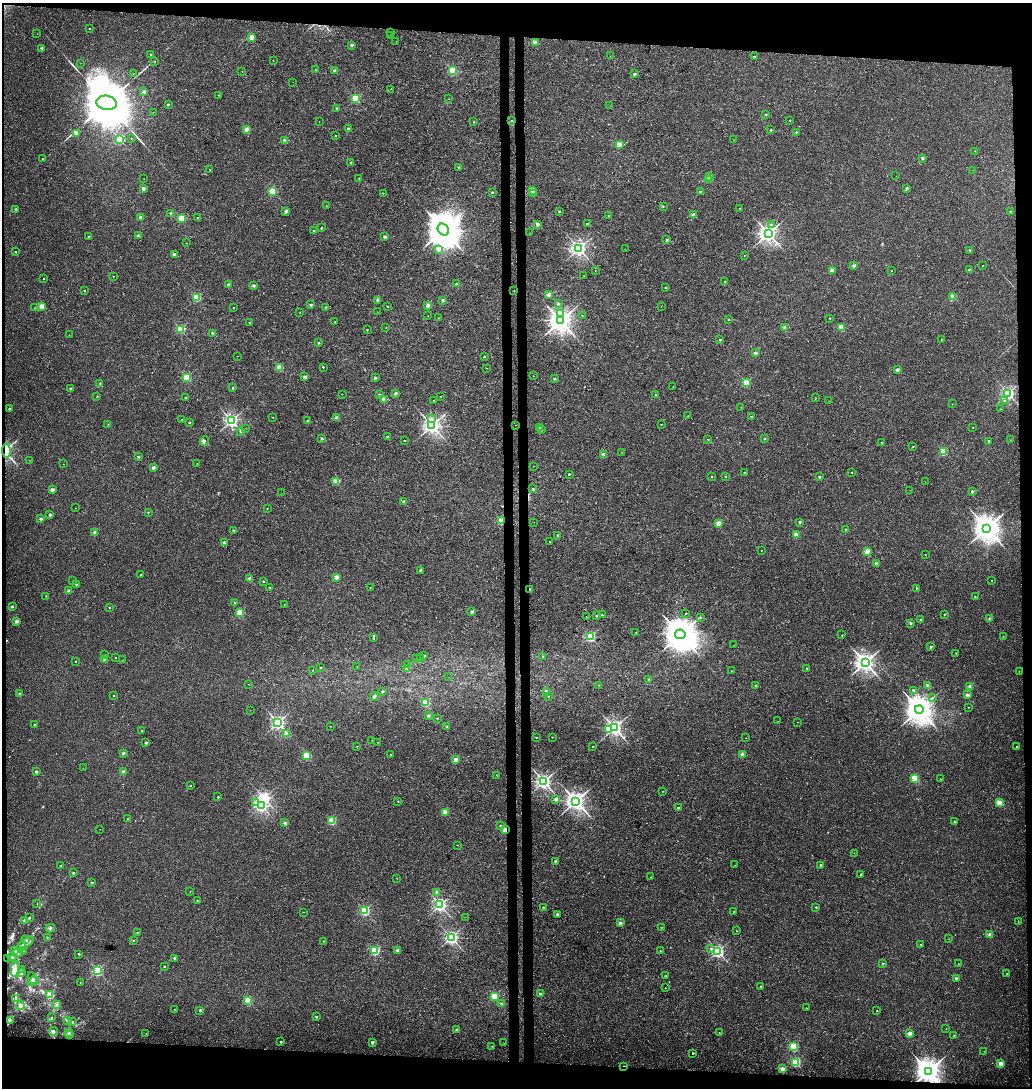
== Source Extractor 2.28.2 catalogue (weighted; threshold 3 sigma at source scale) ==
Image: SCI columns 271-4387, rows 13-4355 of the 4656 x 4358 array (HDU 1 of 3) = the unmasked area's bounding box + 8 px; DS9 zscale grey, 4 x 4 block average (1 PNG px = mean of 4 x 4 image px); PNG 1034 x 1090 px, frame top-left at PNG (2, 3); each listed source drawn as its Kron ellipse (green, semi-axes under 4 px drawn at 4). Shown black and unused: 9% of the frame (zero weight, under 3 of 4 exposures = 5% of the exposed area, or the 3 px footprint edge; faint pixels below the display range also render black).
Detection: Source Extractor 2.28.2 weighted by HDU 2 'WHT'. Background 0.0327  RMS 0.0043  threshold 0.0193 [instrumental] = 3 sigma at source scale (4.5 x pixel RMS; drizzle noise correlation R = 1.50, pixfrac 1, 0.0396/0.0396 arcsec/px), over >= 5 px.
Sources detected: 519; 3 too faint to see at this stretch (4 x 4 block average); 1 inside a brighter object's white glare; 5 cosmic-ray / hot-pixel residue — neither listed nor drawn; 7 coinciding with a brighter row at this scale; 9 inside a brighter listed object's ellipse — not listed separately; the other 494 listed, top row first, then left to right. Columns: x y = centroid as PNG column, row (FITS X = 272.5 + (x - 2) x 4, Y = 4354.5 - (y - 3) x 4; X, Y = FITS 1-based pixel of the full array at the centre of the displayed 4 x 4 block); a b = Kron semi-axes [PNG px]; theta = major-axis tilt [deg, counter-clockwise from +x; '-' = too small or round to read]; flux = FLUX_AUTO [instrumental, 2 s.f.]
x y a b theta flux
89 29 2 2 - 1.4
391 32 2 2 - 0.48
37 34 2 2 - 0.47
391 35 2 2 - 1.4
252 37 2 2 - 58
396 41 2 2 - 0.28
535 42 2 2 - 49
352 45 2 2 - 12
42 48 2 2 - 21
151 54 2 2 - 3.8
610 56 2 2 - 0.43
754 57 2 2 - 7.2
273 60 2 2 - 0.58
155 61 2 2 - 1.4
81 63 2 2 - 0.46
316 70 2 2 - 1
242 71 2 2 - 0.57
335 71 2 2 - 15
452 71 2 2 - 190
133 73 2 2 - 0.43
635 74 2 2 - 9.1
293 82 2 2 - 0.4
390 89 2 2 - 38
144 92 2 2 - 19
219 95 2 2 - 2.4
356 98 2 2 - 180
448 99 2 2 - 0.34
107 103 10 7 -10 25000
168 104 2 2 - 6.2
610 105 2 2 - 0.47
337 108 2 2 - 6.1
153 112 2 2 - 0.83
766 114 2 2 - 3.4
512 121 2 2 - 3.8
790 121 2 2 - 1.5
319 122 2 2 - 0.5
474 122 2 2 - 1.5
247 129 2 2 - 35
348 129 2 2 - 5
771 130 2 2 - 5.7
796 132 2 2 - 3.4
76 133 2 2 - 32
335 136 2 2 - 1.6
131 138 2 2 - 1.4
120 139 2 2 - 210
285 140 2 2 - 28
734 140 2 2 - 0.5
619 144 2 2 - 51
975 151 2 2 - 1
922 158 2 2 - 11
42 159 2 2 - 0.73
350 163 2 2 - 1.7
459 167 2 2 - 5.5
210 169 2 2 - 1.3
973 170 2 2 - 0.86
710 176 2 2 - 11
896 176 2 2 - 0.59
359 178 2 2 - 0.78
144 179 2 2 - 0.68
708 179 2 2 - 43
143 188 2 2 - 24
907 188 2 2 - 14
272 191 2 2 - 180
532 191 2 2 - 71
492 192 2 2 - 5.5
700 192 2 2 - 16
383 193 2 2 - 1.4
534 193 2 2 - 1.3
326 206 2 2 - 1.5
663 206 2 2 - 3.5
740 208 2 2 - 3.1
16 209 2 2 - 7.3
286 211 2 2 - 12
559 211 2 2 - 2.4
1011 212 2 2 - 8.9
171 213 2 2 - 5.7
693 215 2 2 - 31
609 216 2 2 - 1.3
140 217 2 2 - 27
182 218 2 2 - 140
198 218 2 2 - 2.2
587 223 2 2 - 4.3
537 224 2 2 - 21
772 225 2 2 - 1.3
321 228 2 2 - 3.3
443 230 6 5 - 6400
314 231 2 2 - 6.7
529 233 2 2 - 0.71
768 233 2 2 - 1200
138 235 2 2 - 12
89 237 2 2 - 8
385 237 2 2 - 13
667 240 2 2 - 10
187 243 2 2 - 0.91
579 248 2 2 - 850
625 249 2 2 - 0.47
439 250 2 2 - 48
970 250 2 2 - 5.6
16 252 2 2 - 3.4
174 254 2 2 - 23
744 255 2 2 - 1.1
854 266 2 2 - 16
982 266 2 2 - 0.68
595 270 2 2 - 0.84
832 270 2 2 - 44
969 270 2 2 - 8
891 271 2 2 - 0.6
584 275 2 2 - 0.37
113 276 2 2 - 1.2
43 278 2 2 - 1.2
725 282 2 2 - 1.9
457 284 2 2 - 13
229 285 2 2 - 18
253 285 2 2 - 12
665 288 2 2 - 4.4
84 290 2 2 - 3.1
514 291 2 2 - 0.66
549 295 2 2 - 33
197 297 2 2 - 150
953 297 2 2 - 62
378 300 2 2 - 20
443 300 2 2 - 9.1
558 303 2 2 - 5.6
311 305 2 2 - 16
428 305 2 2 - 31
42 306 2 2 - 66
387 306 2 2 - 2.2
661 306 2 2 - 0.38
326 307 2 2 - 4.2
35 308 2 2 - 0.95
234 308 2 2 - 2
300 312 2 2 - 0.84
377 312 2 2 - 0.42
561 313 4 3 - 6.1
582 315 2 2 - 1.3
428 316 2 2 - 0.65
438 318 2 2 - 0.62
830 318 2 2 - 2.6
728 320 2 2 - 0.63
560 321 3 3 - 2200
335 322 2 2 - 2.2
249 323 2 2 - 1.4
785 327 2 2 - 34
841 327 2 2 - 95
386 328 2 2 - 0.8
180 329 2 2 - 180
367 330 2 2 - 3.1
213 333 2 2 - 10
69 335 2 2 - 0.65
941 339 2 2 - 2.3
720 340 2 2 - 7.4
319 343 2 2 - 6
755 353 2 2 - 20
237 356 2 2 - 0.32
484 357 2 2 - 3.1
279 367 2 2 - 100
323 367 2 2 - 2.8
487 368 2 2 - 0.6
897 370 2 2 - 16
533 376 2 2 - 0.58
305 377 2 2 - 22
187 378 2 2 - 160
375 378 2 2 - 15
554 379 2 2 - 7.7
746 383 2 2 - 150
99 384 2 2 - 1.8
673 387 2 2 - 0.38
70 388 2 2 - 5.7
233 388 2 2 - 4.2
396 393 2 2 - 16
1008 393 2 2 - 500
342 394 2 2 - 0.46
379 394 2 2 - 5
655 395 2 2 - 1.5
441 396 2 2 - 0.8
97 397 2 2 - 1.3
185 398 2 2 - 3.1
815 398 2 2 - 1.4
384 399 2 2 - 46
433 401 2 2 - 2.7
829 401 2 2 - 0.38
1004 401 2 2 - 3.7
952 404 2 2 - 0.9
741 408 2 2 - 0.88
9 409 2 2 - 5.1
1000 409 2 2 - 0.97
688 416 2 2 - 2.4
273 417 2 2 - 1
751 417 2 2 - 5.6
337 418 2 2 - 33
181 419 2 2 - 2.4
432 419 4 2 - 3.6
231 420 2 2 - 660
308 420 2 2 - 2.6
189 422 2 2 - 8.2
108 424 2 2 - 0.89
661 424 2 2 - 1.5
432 425 2 2 - 1100
515 425 2 2 - 0.6
246 428 2 2 - 0.48
539 428 2 2 - 26
973 428 2 2 - 1.3
541 430 2 2 - 3.6
241 432 2 2 - 3.5
387 437 2 2 - 3
322 438 2 2 - 8.8
708 439 2 2 - 1.2
764 439 2 2 - 3.5
404 440 2 2 - 1.6
1010 440 2 2 - 0.7
204 441 5 3 - 4.9
989 441 2 2 - 9.3
881 442 2 2 - 3.1
913 446 2 2 - 3.6
6 451 6 3 -87 55
943 451 2 2 - 150
622 452 2 2 - 0.4
603 455 2 2 - 44
138 457 2 2 - 11
29 460 2 2 - 0.87
64 464 2 2 - 0.37
197 464 2 2 - 0.87
533 466 2 2 - 0.83
153 467 2 2 - 23
851 472 2 2 - 1.4
744 473 2 2 - 2.1
569 474 2 2 - 4.3
725 476 2 2 - 1.6
711 477 2 2 - 2.8
819 477 2 2 - 8.8
336 481 2 2 - 89
925 482 2 2 - 0.36
533 489 2 2 - 3.8
52 490 2 2 - 28
910 490 2 2 - 0.37
972 492 2 2 - 14
281 493 2 2 - 0.54
404 501 2 2 - 18
75 508 2 2 - 0.6
267 508 2 2 - 1.9
148 512 2 2 - 2.6
50 515 2 2 - 13
41 519 2 2 - 10
501 521 2 2 - 110
534 522 2 2 - 0.46
800 522 2 2 - 7.3
718 523 2 2 - 55
987 528 4 4 - 2900
233 530 2 2 - 5.9
846 530 2 2 - 6.6
95 533 2 2 - 40
557 535 2 2 - 3.6
796 535 2 2 - 52
550 542 2 2 - 4.6
224 543 2 2 - 20
761 550 2 2 - 0.67
867 551 2 2 - 54
925 554 2 2 - 0.7
876 564 2 2 - 28
420 570 2 2 - 13
140 575 2 2 - 3.8
336 577 2 2 - 33
249 579 2 2 - 42
73 581 2 2 - 1.3
263 581 2 2 - 5.5
992 581 2 2 - 0.94
76 584 2 2 - 5.4
370 587 2 2 - 0.52
269 588 2 2 - 1.7
916 588 2 2 - 2.9
530 589 2 2 - 5.3
69 591 2 2 - 15
46 596 2 2 - 1.3
975 597 2 2 - 3.7
235 602 2 2 - 3.2
284 604 2 2 - 0.64
12 606 2 2 - 9.1
109 607 2 2 - 3.4
240 612 2 2 - 100
472 612 2 2 - 14
686 613 2 2 - 1
944 614 2 2 - 3
602 615 2 2 - 2
596 616 2 2 - 4.4
586 617 2 2 - 0.71
701 617 2 2 - 2.9
989 619 2 2 - 23
921 620 2 2 - 9.3
16 621 2 2 - 21
911 623 2 2 - 8.3
636 633 2 2 - 3.5
680 634 5 5 - 5400
842 635 2 2 - 1.5
590 636 2 2 - 310
1003 637 2 2 - 1.1
374 638 3 2 - 1.4
734 645 2 2 - 0.66
931 647 2 2 - 7.3
956 653 2 2 - 3.1
105 655 2 2 - 2
424 656 3 2 - 3.8
115 657 2 2 - 0.89
543 657 2 2 - 7.9
416 658 2 2 - 0.5
421 659 2 2 - 1.1
104 660 2 2 - 19
123 660 2 2 - 1.1
76 661 2 2 - 2
865 662 3 3 - 1400
408 665 3 2 - 2.7
357 666 2 2 - 0.34
320 668 2 2 - 3.2
807 668 2 2 - 1.2
406 669 2 2 - 1.5
313 670 2 2 - 0.89
732 671 2 2 - 0.75
1019 671 2 2 - 1.1
449 677 2 2 - 0.38
649 680 2 2 - 7.7
248 684 2 2 - 0.64
598 685 2 2 - 1.1
756 685 2 2 - 4.7
928 686 2 2 - 37
970 686 2 2 - 21
913 690 2 2 - 8.9
383 691 3 2 - 2.4
546 691 2 2 - 8.1
20 694 2 2 - 19
967 695 2 2 - 29
113 696 2 2 - 2
374 696 4 2 - 3.6
548 697 2 2 - 1.6
932 698 2 2 - 1.2
426 703 2 2 - 150
968 707 2 2 - 1.1
919 709 4 4 - 3600
250 710 2 2 - 0.5
428 716 2 2 - 14
437 718 2 2 - 2
778 721 2 2 - 0.66
278 722 2 2 - 670
798 722 2 2 - 0.93
34 725 2 2 - 7.9
330 726 2 2 - 0.73
447 726 2 2 - 12
614 728 2 2 - 930
608 729 2 2 - 17
142 731 2 2 - 2
287 734 2 2 - 33
537 737 2 2 - 1.2
552 737 2 2 - 0.89
746 738 2 2 - 0.52
372 740 2 2 - 0.95
377 742 2 2 - 0.94
146 743 2 2 - 13
357 746 2 2 - 1.6
593 746 2 2 - 1.1
1017 746 2 2 - 2.7
123 753 2 2 - 15
391 754 2 2 - 1.4
743 754 2 2 - 48
306 755 2 2 - 100
456 759 2 2 - 43
83 768 2 2 - 0.55
36 771 2 2 - 11
123 772 2 2 - 37
497 775 2 2 - 1.7
915 778 2 2 - 130
941 779 2 2 - 0.69
544 782 2 2 - 850
190 786 2 2 - 2.6
662 791 2 2 - 0.78
218 797 2 2 - 3.3
556 799 2 2 - 19
398 801 2 2 - 1.5
576 801 3 2 - 1500
255 803 2 2 - 7.4
1000 803 2 2 - 98
261 805 2 2 - 500
678 808 2 2 - 8.3
445 812 2 2 - 57
127 818 2 2 - 1.5
332 821 2 2 - 140
954 821 2 2 - 4
285 823 2 2 - 20
500 826 2 2 - 2.5
100 829 2 2 - 0.58
505 830 2 2 - 68
458 845 2 2 - 1.2
854 853 2 2 - 0.69
555 861 2 2 - 9.9
735 865 2 2 - 0.54
821 865 2 2 - 11
60 866 2 2 - 2.1
73 873 2 2 - 4.5
861 874 2 2 - 3
650 877 2 2 - 0.93
397 878 2 2 - 1.5
92 883 2 2 - 5.2
190 892 2 2 - 0.58
436 892 2 2 - 6.2
197 900 2 2 - 4.2
37 904 2 2 - 0.62
440 905 2 2 - 640
543 907 2 2 - 4.7
816 907 2 2 - 3.6
364 910 2 2 - 310
304 912 2 2 - 0.67
734 912 2 2 - 1.7
557 914 2 2 - 8.2
465 917 2 2 - 0.44
29 918 3 2 - 2.5
24 921 3 2 - 2.8
1018 922 2 2 - 0.42
620 923 2 2 - 20
661 927 2 2 - 1.9
50 928 4 2 - 3.6
736 931 2 2 - 1.1
137 932 2 2 - 2.8
990 935 2 2 - 39
451 937 2 2 - 630
47 938 2 2 - 1
26 939 2 2 - 1.8
949 939 2 2 - 0.39
133 940 2 2 - 3.6
323 941 2 2 - 1.2
25 943 10 3 34 14
920 945 2 2 - 1.5
22 947 4 3 - 24
711 949 2 2 - 4
14 950 2 2 - 0.52
23 950 2 2 - 2.9
398 950 2 2 - 23
375 951 2 2 - 200
660 951 2 2 - 0.86
718 951 2 2 - 520
17 953 5 3 - 15
79 954 2 2 - 3.7
12 957 4 3 - 7.4
174 958 2 2 - 9.1
8 959 3 2 - 3.9
883 963 2 2 - 5.6
959 964 2 2 - 1.3
164 966 2 2 - 3
15 969 8 4 85 15
22 970 2 2 - 1.2
97 970 2 2 - 310
22 973 2 2 - 1.9
1007 974 2 2 - 1.5
665 976 2 2 - 4.2
32 978 6 2 -66 3.2
956 978 2 2 - 11
33 981 5 3 - 5.8
80 983 2 2 - 0.99
760 986 2 2 - 4.4
665 988 2 2 - 1.6
540 994 2 2 - 11
50 995 2 2 - 120
494 996 2 2 - 140
16 999 4 3 - 5.6
248 1000 2 2 - 130
502 1004 2 2 - 14
57 1005 2 2 - 2
20 1006 4 2 - 4
807 1008 2 2 - 0.71
174 1009 2 2 - 0.7
200 1010 2 2 - 8.1
877 1010 2 2 - 1.3
52 1017 2 2 - 0.99
316 1017 2 2 - 5.5
10 1020 4 2 - 3.4
68 1021 3 2 - 2.2
72 1022 3 2 - 2.4
946 1029 2 2 - 1.1
456 1030 2 2 - 4.4
53 1031 4 3 - 4.9
69 1032 4 2 - 2.1
146 1033 2 2 - 0.48
719 1033 2 2 - 1.2
909 1033 2 2 - 39
69 1035 2 2 - 2
954 1036 2 2 - 3.2
281 1042 2 2 - 4.5
372 1042 2 2 - 14
504 1043 2 2 - 0.49
492 1046 2 2 - 0.91
793 1046 2 2 - 210
984 1051 2 2 - 0.86
693 1053 2 2 - 4.6
796 1062 2 2 - 210
1001 1063 2 2 - 48
624 1066 2 2 - 3.6
782 1069 2 2 - 36
928 1071 3 3 - 2900
Overlapping masked pixels (flux is a lower limit): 7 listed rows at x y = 6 451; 501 521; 530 589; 505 830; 8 959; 624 1066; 928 1071
Diffuse or blended objects may show on this block-average render without a row.